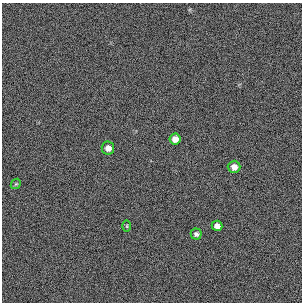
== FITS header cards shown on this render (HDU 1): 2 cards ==
NAXIS1  =                  300 / length of original image axis
NAXIS2  =                  300 / length of original image axis

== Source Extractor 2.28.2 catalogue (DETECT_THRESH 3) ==
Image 300 x 300 px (HDU 1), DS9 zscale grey, 1 PNG px = 1 image px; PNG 304 x 304 px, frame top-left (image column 1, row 300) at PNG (2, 3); each listed source drawn as its Kron ellipse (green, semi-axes under 4 px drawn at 4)
Background 383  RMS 67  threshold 200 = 3 sigma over >= 5 px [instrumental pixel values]
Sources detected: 7; all 7 listed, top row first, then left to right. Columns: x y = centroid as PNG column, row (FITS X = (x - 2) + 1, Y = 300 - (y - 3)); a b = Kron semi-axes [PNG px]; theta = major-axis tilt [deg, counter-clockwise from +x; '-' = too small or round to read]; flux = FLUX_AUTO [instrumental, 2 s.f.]
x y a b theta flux
175 139 5 5 - 32000
108 148 6 6 - 27000
234 167 6 6 - 27000
16 184 6 4 43 5700
127 226 6 4 -90 5100
217 226 5 5 - 25000
196 234 5 5 - 12000